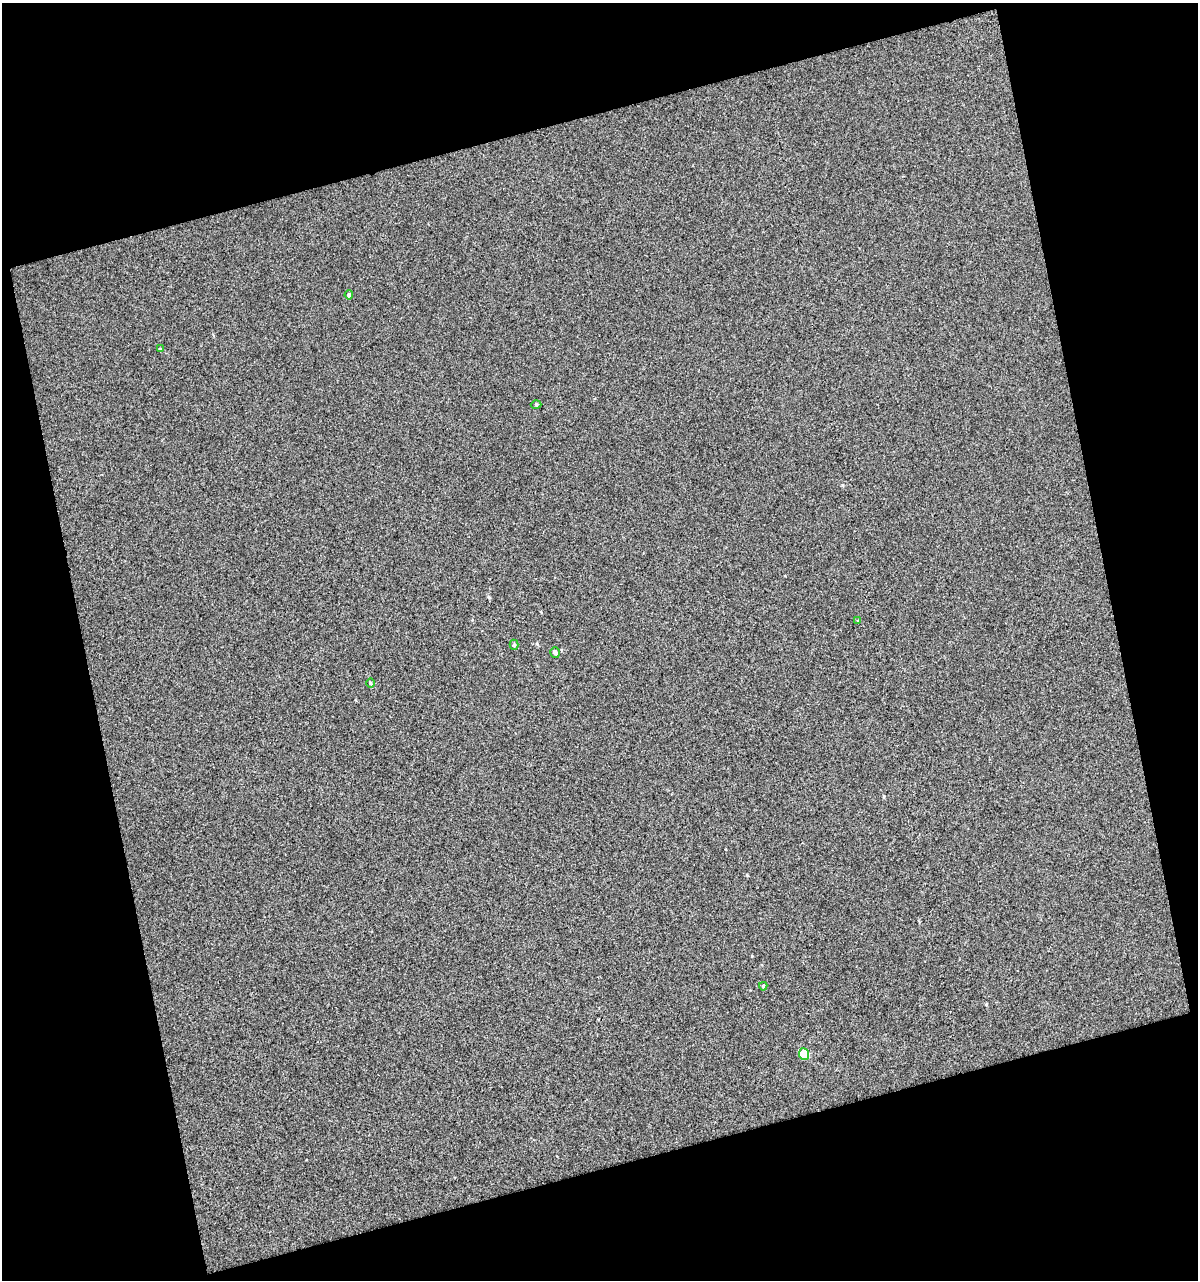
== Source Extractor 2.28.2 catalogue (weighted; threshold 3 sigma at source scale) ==
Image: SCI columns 18-1213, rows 1-1278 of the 1234 x 1278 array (HDU 1 of 3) = the unmasked area's bounding box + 8 px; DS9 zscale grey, full resolution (1 PNG px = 1 image px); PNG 1200 x 1282 px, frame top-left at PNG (2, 3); each listed source drawn as its Kron ellipse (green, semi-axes under 4 px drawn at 4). Shown black and unused: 32% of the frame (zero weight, under 2 of 3 exposures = <1% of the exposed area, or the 3 px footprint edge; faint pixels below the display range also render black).
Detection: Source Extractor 2.28.2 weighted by HDU 2 'WHT'. Background 9.06e-04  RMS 0.021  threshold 0.0929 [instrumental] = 3 sigma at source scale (4.5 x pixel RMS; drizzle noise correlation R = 1.50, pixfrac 1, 0.0396/0.0396 arcsec/px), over >= 5 px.
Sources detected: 9; all 9 listed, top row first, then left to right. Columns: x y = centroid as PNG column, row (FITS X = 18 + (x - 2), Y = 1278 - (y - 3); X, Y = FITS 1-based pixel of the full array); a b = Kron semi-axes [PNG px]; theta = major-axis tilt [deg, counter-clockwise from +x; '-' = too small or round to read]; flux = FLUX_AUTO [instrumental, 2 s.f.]
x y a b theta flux
349 295 5 4 - 3.8
160 349 4 3 - 2.1
536 405 5 3 - 2.1
858 621 4 4 - 2.1
514 645 5 4 - 2.7
555 652 5 4 - 7.2
370 683 5 3 - 2.1
763 986 4 4 - 2.8
804 1054 6 5 - 79